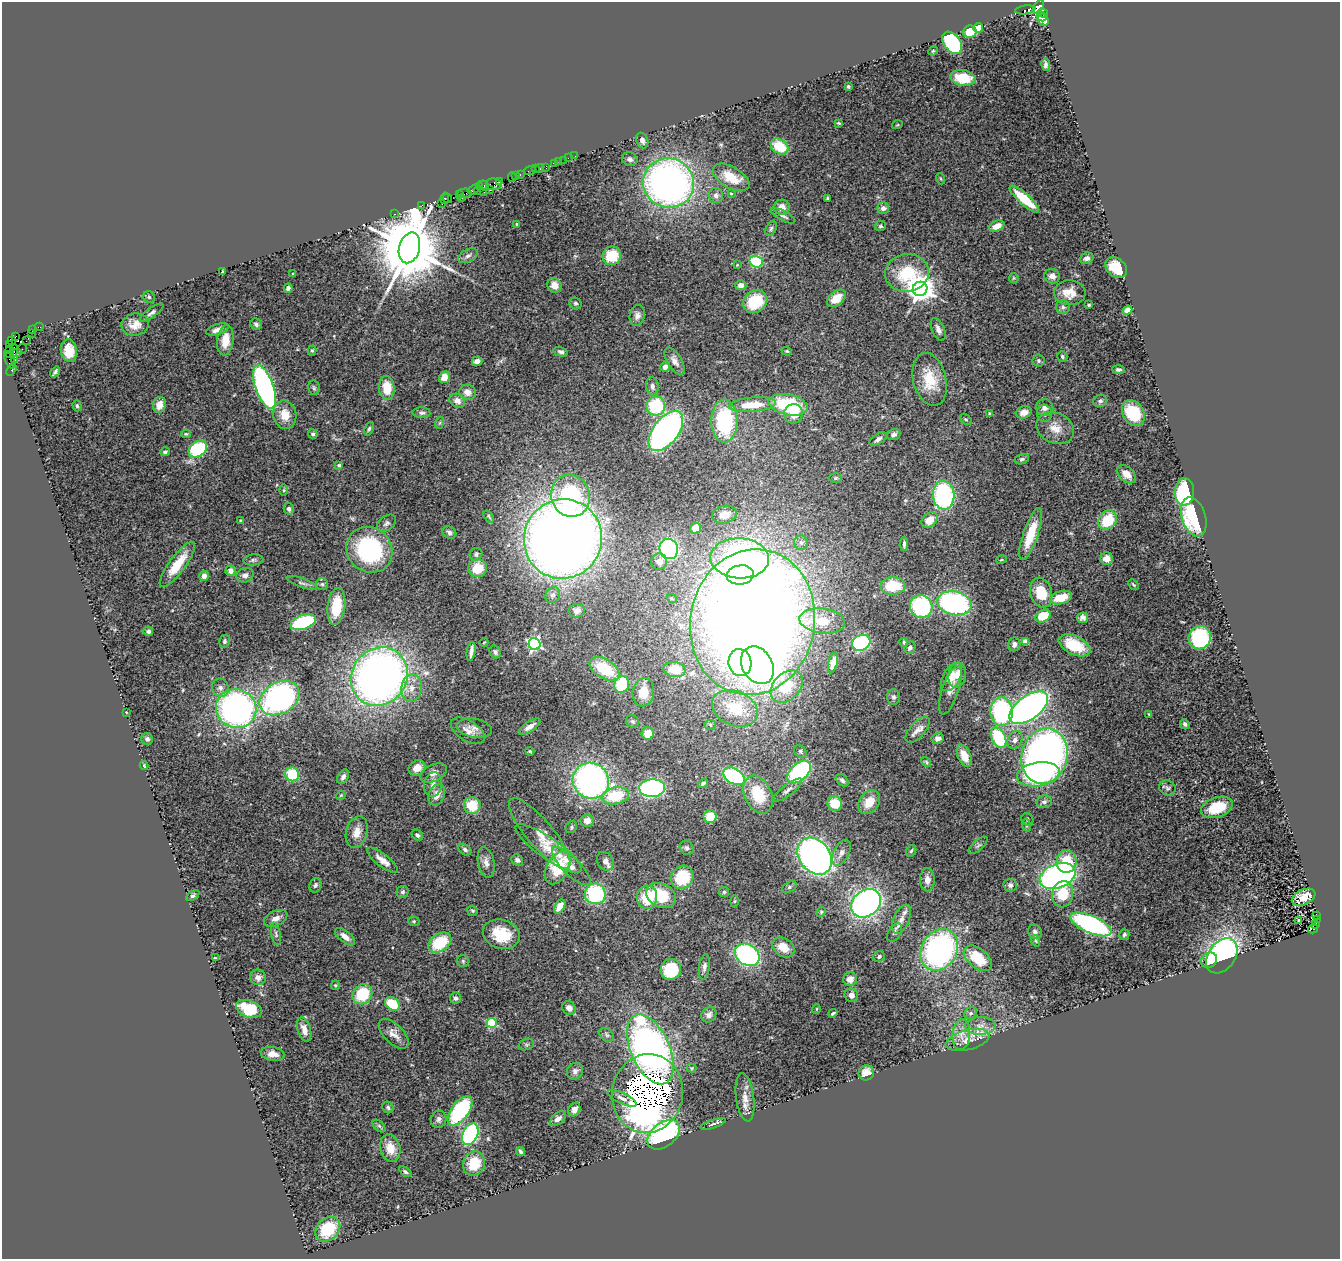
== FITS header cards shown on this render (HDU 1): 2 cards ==
NAXIS1  =                 1338
NAXIS2  =                 1257

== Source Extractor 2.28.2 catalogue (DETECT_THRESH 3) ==
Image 1338 x 1257 px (HDU 1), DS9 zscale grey, 1 PNG px = 1 image px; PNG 1342 x 1261 px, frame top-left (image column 1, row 1257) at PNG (2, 2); each listed source drawn as its Kron ellipse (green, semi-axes under 4 px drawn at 4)
Background 0.466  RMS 0.052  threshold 0.155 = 3 sigma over >= 5 px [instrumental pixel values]
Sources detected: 391; all 391 listed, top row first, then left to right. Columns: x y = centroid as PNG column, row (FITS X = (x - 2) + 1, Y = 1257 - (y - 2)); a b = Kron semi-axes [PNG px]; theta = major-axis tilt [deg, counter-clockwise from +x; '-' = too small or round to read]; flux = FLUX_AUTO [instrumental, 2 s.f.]
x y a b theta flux
1038 7 7 4 57 820
1025 10 10 3 8 130
1043 13 5 3 - 250
1041 16 5 4 - 170
1043 20 6 5 - 180
978 28 5 4 - 83
970 32 6 6 - 74
952 43 12 8 -55 350
933 51 5 4 - 4.3
1046 65 6 4 -79 8.9
963 78 13 7 -9 96
848 87 3 3 - 5
839 123 4 3 - 3.5
897 125 5 3 - 2.8
642 140 8 5 -68 13
780 147 9 7 -34 100
575 156 3 2 - 5.2
568 158 2 2 - 6.3
630 159 8 6 -23 12
564 160 2 2 - 16
559 161 2 2 - 11
554 163 4 3 - 86
540 168 4 3 - 89
546 168 4 2 - 18
535 169 2 2 - 40
530 170 6 2 19 36
520 174 3 2 - 46
515 176 3 2 - 13
512 177 4 2 - 72
731 177 20 10 -31 86
941 179 6 3 -71 4.3
499 182 3 3 - 47
669 183 25 24 - 1700
494 184 8 6 -5 200
484 186 6 4 -40 94
480 187 4 3 - 100
473 189 6 3 34 45
490 190 2 2 - 28
477 191 2 2 - 31
484 192 2 2 - 6.7
464 193 7 4 2 160
731 193 4 3 - 3.5
459 195 3 2 - 24
716 196 8 7 - 13
445 198 6 3 79 23
448 198 5 2 - 27
462 198 2 2 - 30
827 198 3 3 - 4.5
1024 199 19 5 -42 140
442 204 3 2 - 31
422 205 2 2 - 25
782 207 8 7 - 28
883 208 6 5 - 16
394 214 3 2 - 35
783 216 13 5 -28 11
517 224 3 2 - 3
881 226 5 5 - 6.1
997 226 8 5 23 38
771 229 8 5 63 7.5
409 248 16 10 75 49000
468 256 10 6 27 14
612 256 9 9 - 110
1087 258 7 5 20 14
756 262 6 6 - 180
737 265 4 4 - 2.8
1116 268 12 9 -41 96
223 271 3 3 - 3.8
907 273 22 18 7 170
293 274 3 2 - 3.6
1052 276 7 7 - 21
1014 278 5 4 - 4.3
554 285 7 7 - 29
741 285 5 5 - 18
288 288 4 4 - 10
920 289 7 7 - 4700
1070 293 16 12 -3 50
149 297 6 5 - 6.2
836 298 11 7 40 53
755 302 13 10 31 140
575 303 6 5 - 6.8
1089 305 3 3 - 4.7
1063 307 7 7 - 9.9
1128 310 5 4 - 21
151 313 14 4 35 11
637 316 10 7 78 16
256 324 6 5 - 7.9
135 325 14 11 7 40
39 327 4 2 - 26
33 329 3 2 - 16
938 329 12 6 -66 17
217 330 12 5 18 24
31 333 2 2 - 15
16 336 3 2 - 10
225 340 15 8 83 56
11 341 3 2 - 68
26 341 2 2 - 22
10 345 3 2 - 31
22 349 5 2 - 20
10 350 3 2 - 200
14 351 6 3 77 150
69 351 11 8 -84 57
312 351 5 4 - 5.1
787 351 5 4 - 4.2
561 352 7 4 -14 8.6
17 353 4 3 - 220
10 355 3 2 - 45
1062 357 5 4 - 7.2
10 360 9 4 -69 33
15 360 4 3 - 340
477 361 5 4 - 18
675 361 15 7 -59 21
1038 361 6 6 - 6.2
665 367 5 4 - 12
12 370 6 3 58 54
1118 370 6 4 -5 8.1
55 372 6 3 53 7.2
444 377 6 5 - 38
930 379 27 16 -76 110
652 386 9 6 -83 13
265 387 23 9 -71 1100
314 388 7 5 -79 7
387 388 12 8 -85 74
468 392 8 7 - 23
457 401 8 6 -29 19
1100 401 7 6 - 9.2
159 405 8 6 74 37
752 405 24 7 5 86
788 405 20 10 -11 230
77 406 5 4 - 6.1
656 406 9 9 - 180
1045 408 9 8 - 17
1024 412 8 6 17 27
422 413 9 5 -1 8.9
1133 413 14 10 -58 140
793 414 10 9 - 41
989 414 4 3 - 6
1044 414 8 7 - 13
285 415 14 11 -78 52
966 419 6 4 -39 5.6
724 421 21 13 90 300
439 423 6 4 70 4.9
1055 428 19 15 -25 49
369 429 7 4 69 6.3
666 431 23 12 53 1300
186 434 4 4 - 4.8
313 434 5 5 - 8.3
894 434 7 5 19 11
878 439 10 5 33 12
198 449 10 7 36 250
165 452 5 4 - 7.4
1022 459 7 5 15 7.7
339 465 4 4 - 8.4
1126 474 11 7 -42 36
835 478 6 5 - 5.1
284 490 6 4 89 4.4
1184 492 14 9 86 380
944 495 14 10 -86 430
570 496 21 19 -73 340
289 509 6 5 - 11
724 515 12 9 12 39
489 516 6 4 -55 5.2
1194 517 20 12 -72 270
240 520 4 3 - 3.3
930 520 9 6 39 39
1108 520 10 8 52 130
387 523 11 7 36 12
695 528 5 5 - 39
449 532 7 6 - 9.7
1031 534 27 7 71 110
563 539 40 39 - 4900
801 543 7 6 - 10
904 544 6 3 90 8.4
669 549 10 9 - 630
369 550 24 22 -43 430
476 554 7 6 - 6.8
740 558 29 20 -3 1200
1107 559 6 6 - 28
253 560 10 5 5 8.6
1001 560 5 3 - 3.4
659 562 8 8 - 15
177 564 27 8 53 93
478 568 9 9 - 80
231 571 5 5 - 17
245 575 9 7 18 15
740 575 14 9 8 210
204 576 5 4 - 21
302 583 16 4 -20 11
322 584 6 6 - 7.8
1133 584 6 3 -45 4.2
893 586 12 9 3 130
1041 593 15 10 -74 97
553 595 8 7 - 12
1061 598 11 6 16 72
672 599 5 3 - 3.4
954 603 17 12 -11 620
336 606 18 9 83 110
921 606 11 11 - 340
577 611 8 7 - 14
1043 616 8 6 30 78
1082 618 5 5 - 10
822 621 23 12 -7 88
303 622 13 7 19 310
752 622 73 62 80 7500
148 631 5 4 - 7.6
1200 638 12 11 - 300
224 641 6 5 - 7.8
484 642 4 2 - 2.5
904 642 4 3 - 4.3
1025 642 4 4 - 51
861 643 9 7 27 340
534 644 6 6 - 680
1014 644 7 6 - 16
1075 645 17 9 -25 110
910 647 6 5 - 10
471 651 10 3 81 18
495 652 7 5 -59 9.6
740 663 13 11 -81 370
833 663 11 4 75 26
757 665 20 15 -58 1200
604 669 16 9 -31 140
675 670 11 7 -10 71
957 675 12 9 80 29
379 676 30 27 53 2400
952 677 15 8 60 46
622 685 8 7 - 150
787 687 18 13 46 93
220 688 9 8 - 18
411 688 14 10 82 37
950 690 25 8 71 28
643 692 14 10 80 48
893 697 7 6 - 9.8
279 698 21 15 31 930
735 708 24 17 -23 150
1029 708 22 11 36 1400
236 709 20 19 - 1200
126 712 4 2 - 2
1001 712 14 11 -86 410
1149 714 4 3 - 3.4
632 721 7 6 - 7.7
1185 724 5 4 - 8.6
710 725 6 5 - 6.3
530 727 12 5 34 22
474 728 18 9 -10 19
917 730 16 7 49 22
468 731 19 10 -32 27
648 733 6 6 - 46
938 738 6 5 - 14
999 738 11 7 -62 220
147 739 6 6 - 9
1015 740 9 7 63 17
530 751 4 3 - 4.2
800 751 7 5 -48 6.9
964 756 12 6 -67 47
1044 756 28 23 73 1700
926 762 5 4 - 4.7
144 765 4 4 - 3.2
417 768 9 7 33 35
799 772 14 8 44 380
433 773 14 8 25 22
292 774 7 6 - 150
1038 774 21 12 9 400
734 776 12 7 -33 340
343 777 8 5 58 12
842 780 7 5 -44 8.2
591 781 18 17 - 1100
703 783 5 3 - 5.4
433 785 12 9 80 23
652 788 13 9 1 610
1168 788 8 7 - 9.4
788 790 17 5 37 16
758 794 20 13 -64 120
341 795 5 3 - 3.1
437 795 11 8 67 30
615 796 14 8 12 150
869 802 13 9 54 57
1044 802 8 6 10 10
835 803 7 7 - 82
472 805 8 8 - 90
1217 807 16 10 19 110
710 817 6 6 - 70
1027 819 6 6 - 6.3
587 821 6 6 - 30
1026 825 6 4 -72 4.9
571 827 6 5 - 5.7
357 832 16 10 74 39
540 833 45 13 -49 77
417 835 6 5 - 9.4
978 845 11 5 41 8.9
548 848 39 10 -35 71
687 848 7 6 - 9.7
465 850 7 5 -36 8.9
911 851 6 4 61 5.8
841 853 14 7 63 22
815 856 20 15 -52 1500
382 860 19 6 -38 33
517 860 6 5 - 8.6
605 861 10 7 -57 21
486 862 15 8 -78 22
1066 862 11 10 - 100
571 866 26 8 -45 30
558 868 17 10 62 150
1058 876 19 12 21 1100
682 877 12 10 53 160
927 880 11 7 -88 22
315 885 7 6 - 9.6
1010 885 6 6 - 11
789 887 7 5 28 7.6
403 892 6 6 - 7.2
724 892 5 5 - 5.5
595 894 10 10 - 290
1063 894 13 10 80 100
661 895 16 11 -26 130
193 896 7 4 32 7.6
647 897 11 10 - 110
1304 897 12 7 25 50
734 901 5 4 - 3.9
866 903 16 12 38 1200
560 907 7 5 58 40
472 911 5 5 - 5.4
821 912 5 4 - 4.1
1317 916 3 3 - 30
276 918 12 7 25 22
901 919 15 8 66 28
1299 920 4 2 - 3.9
1318 920 4 3 - 63
414 921 6 4 -18 4.1
1091 924 22 8 -23 680
1316 925 3 3 - 210
1313 929 5 3 - 410
1035 932 7 6 - 12
895 933 10 6 57 10
276 934 11 4 -79 8.3
501 934 19 14 -17 100
1124 934 5 5 - 5.9
345 937 12 5 -39 23
1036 941 6 3 -71 4.4
440 943 12 8 34 160
783 947 12 8 -38 51
939 950 22 17 58 850
747 955 13 10 -34 680
879 956 6 5 - 5.6
1222 956 19 13 54 800
215 958 3 2 - 3.4
978 958 16 9 -39 110
1209 960 8 7 - 45
463 961 6 6 - 6.4
704 967 12 5 81 13
671 969 11 10 - 170
258 977 8 7 - 19
850 979 7 7 - 29
335 985 5 4 - 4
362 994 11 9 50 140
851 995 7 6 - 17
456 998 6 5 - 9.5
392 1004 8 6 -32 120
569 1008 7 6 - 22
249 1009 13 8 -19 140
816 1009 5 3 - 2.7
833 1013 4 3 - 4.9
971 1013 6 5 - 8.9
709 1015 8 7 - 15
491 1023 5 5 - 200
980 1026 15 8 2 33
304 1029 12 6 -73 32
394 1034 19 9 -45 30
961 1034 15 8 84 35
607 1035 8 5 -42 8.6
967 1040 22 10 14 48
526 1045 8 5 17 7.2
650 1049 37 19 -66 1600
273 1054 12 7 -10 34
692 1068 5 4 - 3.7
575 1071 9 7 49 14
866 1073 8 7 - 42
647 1094 39 35 81 12000
745 1097 24 9 -82 36
622 1098 16 5 -25 16
388 1107 6 5 - 7.3
574 1110 7 5 60 19
460 1111 17 8 53 330
439 1119 9 7 71 13
558 1119 9 5 39 16
713 1124 13 3 18 7.9
379 1126 7 4 -44 6.9
470 1134 11 7 64 510
664 1135 18 12 39 520
390 1148 14 10 -75 58
521 1151 5 3 - 7.1
474 1164 12 10 64 85
405 1172 7 4 -37 7.1
328 1229 14 10 44 120